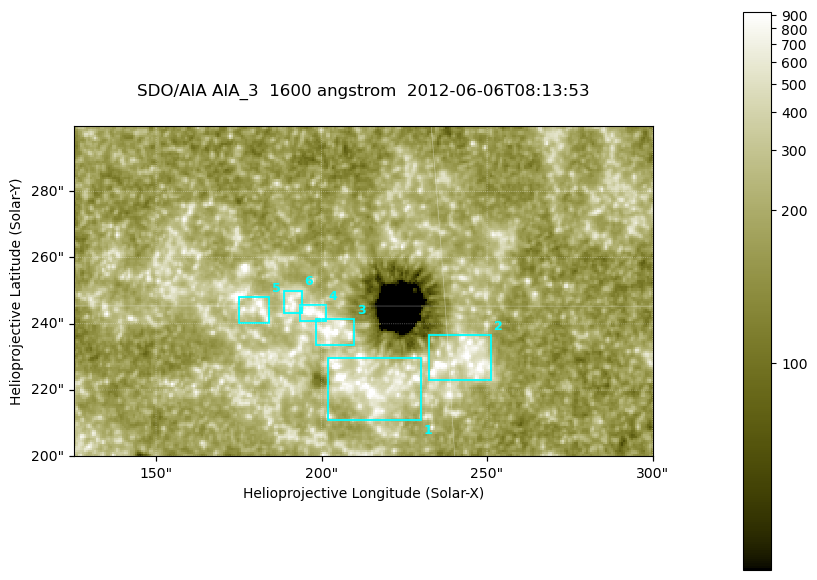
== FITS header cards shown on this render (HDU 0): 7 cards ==
TELESCOP= 'SDO/AIA '
INSTRUME= 'AIA_3   '
WAVELNTH=                 1600
WAVEUNIT= 'angstrom'
DATE-OBS= '2012-06-06T08:13:53.12'
CTYPE1  = 'HPLN-TAN'
CTYPE2  = 'HPLT-TAN'

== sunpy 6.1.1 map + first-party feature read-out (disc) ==
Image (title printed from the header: SDO/AIA AIA_3  1600 angstrom  2012-06-06T08:13:53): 287 x 164 px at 0.609 arcsec/px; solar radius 946 arcsec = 1552 px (partial field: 0.6% of the solar disc is inside the frame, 100% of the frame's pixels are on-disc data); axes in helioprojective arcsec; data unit not stated in the header (colour bar unlabelled)
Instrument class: DISC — disc imager (sunpy class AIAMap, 1600 A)
Bright regions (active regions / flare kernels): reference = the on-disc median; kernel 3 px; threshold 5 sigma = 340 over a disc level ~187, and >= 1.15x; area >= 47 px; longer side >= 3 px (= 1.8 arcsec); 6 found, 6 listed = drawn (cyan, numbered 1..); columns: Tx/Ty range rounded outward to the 2 arcsec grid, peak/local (2 s.f.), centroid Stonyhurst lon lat
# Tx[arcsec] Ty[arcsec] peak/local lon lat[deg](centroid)
1 202..230 210..230 7.2 +13 +13
2 232..252 222..238 7.4 +15 +14
3 198..210 232..242 6.7 +13 +15
4 192..202 240..246 7.7 +12 +15
5 174..184 240..248 4.7 +11 +15
6 188..194 242..250 4.2 +12 +15